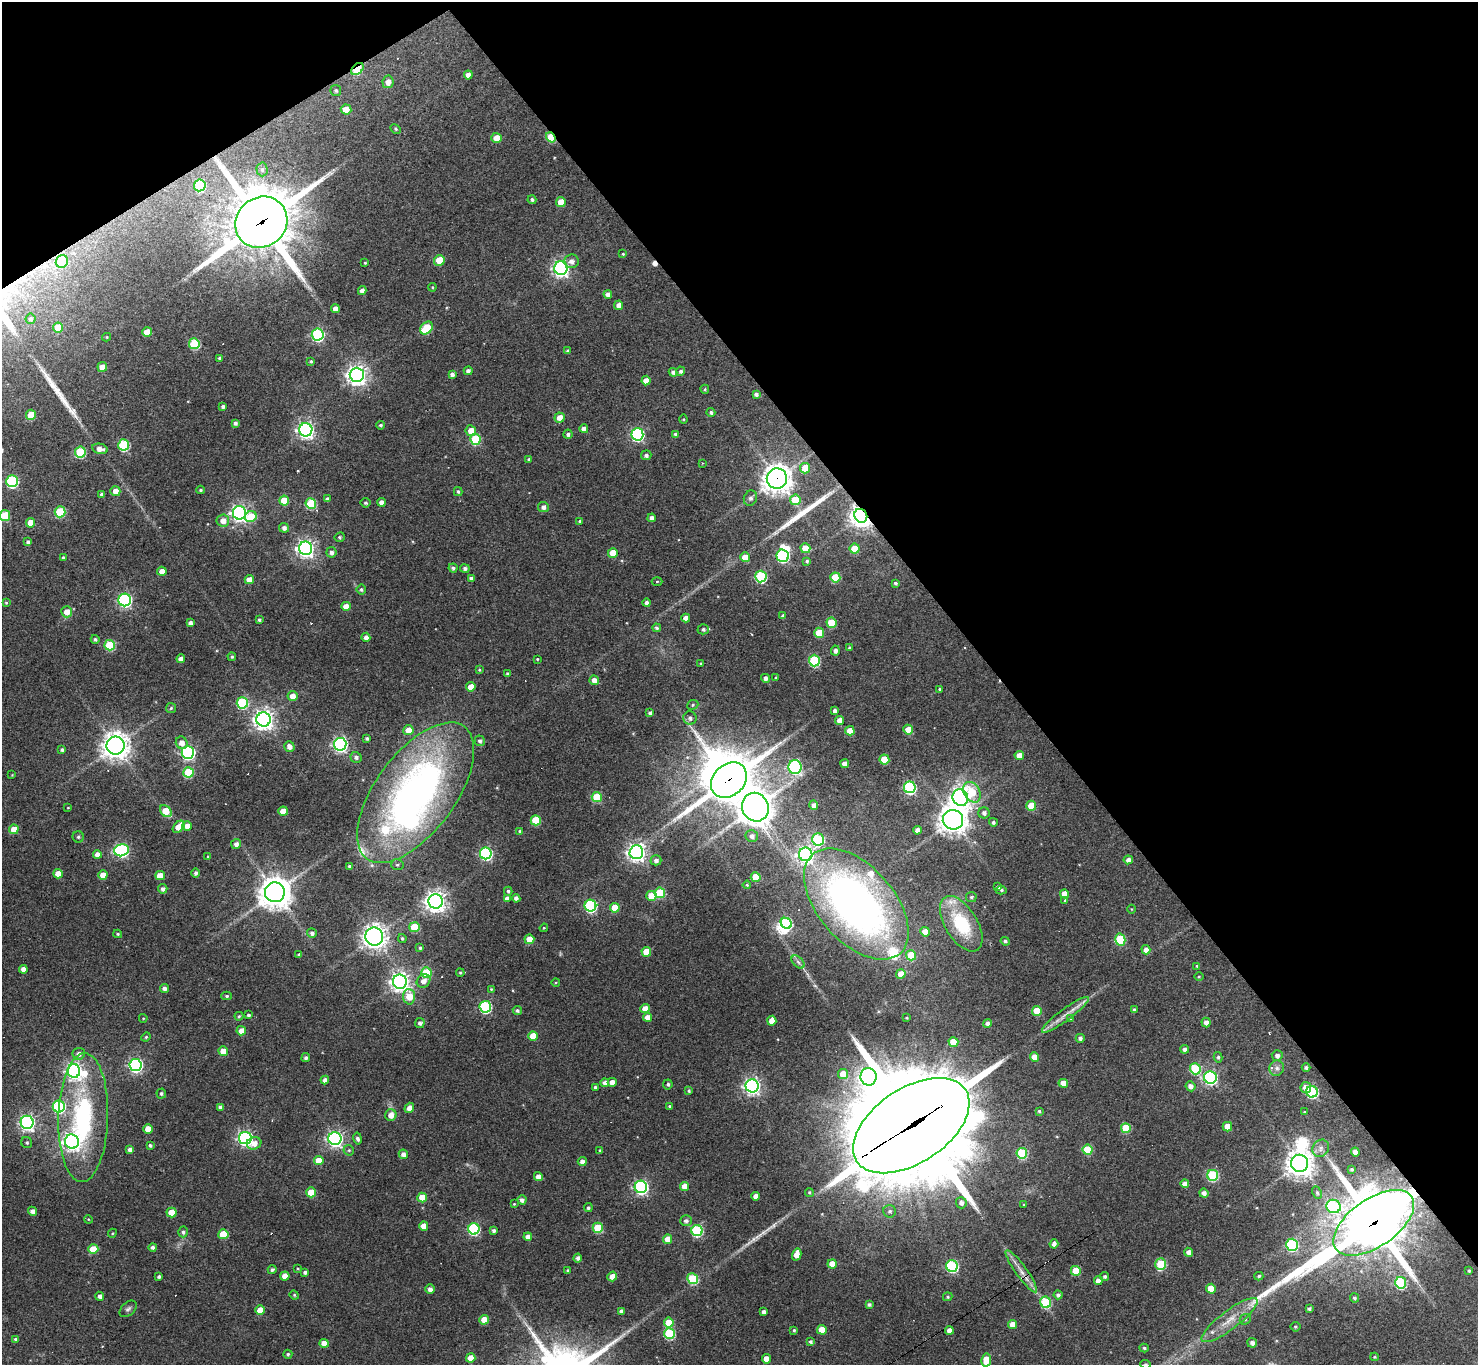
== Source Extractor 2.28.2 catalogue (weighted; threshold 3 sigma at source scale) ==
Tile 3 of 4 x 4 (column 3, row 1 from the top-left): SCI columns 2953-4428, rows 4244-5606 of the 5905 x 5899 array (HDU 1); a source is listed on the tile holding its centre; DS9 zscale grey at full resolution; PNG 1480 x 1367 px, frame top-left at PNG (2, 2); each listed source drawn as its Kron ellipse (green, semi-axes under 4 px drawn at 4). Shown black and unused: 36% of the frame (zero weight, under 3 of 4 exposures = <1% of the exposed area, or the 3 px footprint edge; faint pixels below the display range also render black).
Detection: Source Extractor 2.28.2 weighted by HDU 2 'WHT'; one run over the whole footprint, this tile lists its part. Background 0.123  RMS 0.0066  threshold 0.0298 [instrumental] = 3 sigma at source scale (4.5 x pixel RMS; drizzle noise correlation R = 1.50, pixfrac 1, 0.05/0.05 arcsec/px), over >= 5 px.
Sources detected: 452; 1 too faint to see at this stretch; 6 inside a brighter object's white glare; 6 cosmic-ray / hot-pixel residue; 3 long thin detections or spike segments (spike, bleed or trail) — neither listed nor drawn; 8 inside a brighter listed object's ellipse — not listed separately; the other 428 listed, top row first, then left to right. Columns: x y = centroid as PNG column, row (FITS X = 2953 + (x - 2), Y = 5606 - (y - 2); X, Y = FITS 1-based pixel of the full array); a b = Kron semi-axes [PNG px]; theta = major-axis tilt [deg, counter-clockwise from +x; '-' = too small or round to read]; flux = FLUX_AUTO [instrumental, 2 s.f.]
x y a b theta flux
357 69 7 5 42 37
468 75 4 4 - 4.1
388 82 6 5 - 4.6
336 90 5 5 - 1.3
346 109 5 5 - 7
396 129 5 4 - 0.91
551 137 5 4 - 19
497 138 5 5 - 9.6
262 169 7 5 -89 1.7
200 185 6 5 - 55
532 200 4 4 - 1.3
561 202 5 5 - 12
261 222 27 24 40 3900
623 254 4 3 - 0.83
439 260 5 5 - 15
62 261 6 6 - 26
571 261 7 7 - 3.5
365 263 3 3 - 0.75
561 268 7 6 - 230
432 287 4 4 - 0.65
362 291 4 4 - 3
608 294 4 4 - 3.5
619 305 4 4 - 4.4
335 309 4 4 - 4.9
31 319 5 5 - 1.7
58 328 5 5 - 15
426 328 7 5 47 31
147 332 5 5 - 7.6
318 335 6 6 - 90
107 337 4 4 - 0.7
194 344 5 5 - 43
568 351 3 3 - 1
219 358 4 4 - 1.2
311 361 3 3 - 1
102 367 5 4 - 7.1
468 371 4 4 - 2.2
681 371 4 4 - 1.6
673 372 4 4 - 2.1
452 374 4 4 - 2.1
357 375 7 7 - 410
646 381 5 4 - 5.6
705 389 4 3 - 0.77
756 394 4 4 - 1.9
223 407 4 3 - 1.7
711 412 4 4 - 1.5
31 415 5 5 - 18
560 418 5 5 - 5.8
683 419 4 4 - 0.66
235 423 4 3 - 1.7
380 425 4 4 - 1.1
584 429 4 4 - 4.2
306 430 6 6 - 270
471 431 5 5 - 8.1
568 434 4 4 - 1.7
637 434 6 6 - 110
676 434 4 4 - 1.6
475 439 5 5 - 37
124 445 5 5 - 54
100 449 8 5 -13 4.8
80 452 5 5 - 42
646 455 5 5 - 1.8
529 459 4 4 - 0.98
702 463 3 2 - 0.49
805 468 5 5 - 14
777 478 10 10 - 750
12 481 6 6 - 79
201 490 4 3 - 1
115 491 5 5 - 5.8
458 492 4 4 - 1.3
102 494 4 4 - 2.2
750 498 8 6 65 2.1
327 499 4 4 - 1.8
795 500 5 5 - 20
284 501 5 5 - 16
381 502 4 4 - 3.8
365 503 5 4 - 1.1
311 504 5 5 - 43
543 507 5 5 - 2.8
60 512 5 5 - 40
239 513 6 6 - 270
5 516 5 5 - 23
861 516 7 6 - 540
251 517 6 5 - 18
652 518 4 4 - 3.3
223 521 6 6 - 5.9
580 521 3 3 - 1.1
31 523 5 4 - 9.1
284 528 5 5 - 2.7
340 537 5 4 - 1.1
28 542 4 4 - 2
305 548 7 6 - 310
805 548 5 5 - 13
855 549 5 5 - 19
331 552 5 5 - 2.2
613 553 5 5 - 13
783 556 6 6 - 85
745 557 5 5 - 9
63 558 4 3 - 1.5
807 561 4 4 - 1.1
453 568 4 4 - 1.7
465 569 4 4 - 2
162 571 4 4 - 6
761 577 6 5 - 69
835 577 5 5 - 22
471 579 4 4 - 2.6
249 580 4 4 - 7.7
657 581 5 3 - 0.71
895 583 4 3 - 1.4
361 589 5 5 - 1.3
125 600 6 6 - 150
6 603 4 3 - 0.73
647 603 4 4 - 2.6
346 606 4 4 - 6.7
67 612 5 5 - 6.9
783 616 4 3 - 1.9
686 618 4 4 - 5
259 620 3 3 - 1.3
190 623 4 4 - 2.8
831 623 5 5 - 23
657 628 4 4 - 1.4
703 629 5 5 - 1.6
819 633 5 5 - 18
366 637 4 4 - 3.6
95 639 4 4 - 1.3
110 645 5 5 - 39
850 648 4 4 - 1.2
835 651 5 4 - 2.6
232 657 4 4 - 1.2
181 659 4 4 - 4.1
537 659 3 2 - 0.57
814 661 6 5 - 54
701 663 4 3 - 1.2
479 670 4 3 - 0.72
507 674 3 3 - 1.1
766 678 4 4 - 2.4
776 678 3 3 - 0.73
594 680 5 4 - 4.7
471 687 4 4 - 8
940 689 3 3 - 0.75
292 696 5 5 - 5.6
242 703 6 5 - 60
693 705 6 4 23 0.94
171 708 5 5 - 0.98
835 711 4 4 - 3.1
650 713 4 4 - 1.9
690 718 7 6 - 2.5
264 719 7 7 - 420
839 720 4 4 - 5.4
408 730 5 5 - 7.1
908 730 5 4 - 8.7
850 731 4 4 - 8.7
367 738 3 3 - 1.2
480 741 5 5 - 1.8
182 743 6 5 - 4.7
340 744 6 6 - 190
115 746 9 9 - 750
289 747 5 5 - 3.9
62 750 3 3 - 1.3
188 752 6 6 - 130
1019 755 4 4 - 5.5
356 757 5 5 - 2.1
884 760 5 5 - 22
845 764 4 4 - 4.4
795 767 7 6 - 93
189 772 5 5 - 36
12 775 3 3 - 0.41
729 780 20 15 43 2600
910 787 6 6 - 92
972 792 11 8 -61 17
416 793 82 39 54 330
597 797 5 5 - 29
960 798 8 7 - 360
814 805 4 4 - 2.9
1031 806 5 5 - 16
755 807 14 13 - 1100
68 808 4 3 - 0.48
166 811 7 5 -46 17
283 811 5 4 - 8.8
984 813 5 5 - 2.4
536 820 5 5 - 25
953 820 10 10 - 710
993 822 4 4 - 1.5
187 826 4 4 - 6.1
179 827 7 4 46 11
14 829 5 4 - 8.9
917 830 4 4 - 3.6
520 831 4 4 - 0.76
752 836 6 6 - 3
78 837 5 5 - 1.2
818 839 6 6 - 61
236 844 5 5 - 2.9
121 850 7 6 - 120
636 852 7 7 - 320
486 853 6 6 - 97
97 854 4 4 - 5.6
806 854 7 6 - 240
208 856 4 3 - 0.49
656 860 5 5 - 2.5
1128 860 4 4 - 3.4
397 865 6 5 - 1.3
350 866 4 3 - 1.9
195 873 4 4 - 1.7
58 874 4 4 - 8.1
103 875 4 4 - 7.4
160 875 5 4 - 8.3
756 877 5 5 - 20
747 885 4 4 - 0.86
998 887 4 4 - 2
163 889 5 4 - 2.1
1001 890 5 4 - 1.1
508 891 4 3 - 1.1
275 892 10 10 - 1200
660 893 5 5 - 36
1064 894 5 4 - 7.7
651 896 5 5 - 13
971 897 5 5 - 1.4
516 898 4 4 - 2.7
507 899 4 4 - 3.6
1065 900 3 3 - 0.73
436 901 7 7 - 460
856 904 66 38 -48 400
590 906 6 6 - 82
615 908 5 5 - 16
1132 909 4 3 - 0.48
786 923 6 5 - 64
961 924 31 16 -58 38
414 927 5 5 - 25
544 928 4 3 - 0.66
925 932 5 4 - 8.2
312 933 5 4 - 1.9
118 934 4 3 - 0.95
374 937 9 9 - 470
402 938 4 4 - 1.1
529 939 5 5 - 13
1120 940 6 5 - 42
1005 941 5 4 - 1.4
420 948 4 4 - 1.3
1146 950 4 4 - 3.7
646 952 5 5 - 15
299 954 4 3 - 1.3
911 955 5 5 - 21
798 962 8 4 -45 1.7
1197 966 4 3 - 1
23 969 4 4 - 4.1
426 973 5 5 - 35
460 973 4 3 - 0.77
901 974 4 4 - 9.4
1199 977 4 3 - 0.61
423 981 7 6 - 4.3
400 982 7 7 - 390
556 982 4 3 - 0.57
164 989 4 4 - 2.9
491 989 4 3 - 0.67
227 996 5 4 - 1.2
409 997 8 6 -87 12
485 1007 6 5 - 77
645 1009 4 4 - 7
1134 1010 4 3 - 1.6
517 1011 5 4 - 1.4
1037 1011 5 5 - 17
248 1015 4 4 - 1.5
1065 1015 29 6 37 7.4
239 1016 4 4 - 0.91
647 1017 4 4 - 5.1
143 1018 4 4 - 0.64
906 1018 3 2 - 0.7
1071 1018 4 3 - 0.68
772 1021 5 4 - 7.6
1206 1022 5 4 - 3.6
420 1023 5 5 - 2
987 1023 4 4 - 2.7
241 1031 5 4 - 6.1
533 1036 5 4 - 12
146 1037 5 4 - 0.83
1080 1038 4 4 - 1.9
953 1042 5 4 - 15
1185 1049 4 4 - 2.7
223 1051 5 4 - 9.3
79 1054 6 6 - 3.1
1277 1055 5 5 - 2.7
1034 1057 5 4 - 8.4
1218 1057 5 4 - 1.1
306 1058 4 4 - 1.9
136 1065 6 6 - 150
1277 1068 8 7 - 2.4
1306 1068 4 4 - 1.6
1195 1069 6 5 - 42
74 1071 7 6 - 220
843 1074 5 5 - 12
868 1077 9 8 - 240
1210 1077 6 6 - 140
325 1080 4 4 - 3.3
612 1082 4 4 - 5.2
605 1083 4 4 - 3.1
1063 1083 4 4 - 7.5
668 1084 5 5 - 1.4
752 1086 6 6 - 240
1190 1086 5 5 - 3.5
595 1087 4 3 - 1.4
1306 1088 5 5 - 7.2
689 1091 4 4 - 0.84
1312 1092 6 5 - 72
161 1093 5 5 - 1.2
59 1106 6 6 - 83
670 1106 4 3 - 0.85
221 1107 4 4 - 2.5
409 1108 5 4 - 4.6
1039 1111 4 4 - 0.94
1304 1112 3 3 - 0.59
391 1115 6 5 - 5.6
83 1118 64 25 88 95
27 1122 6 6 - 200
911 1126 65 37 33 18000
1227 1127 5 4 - 9.1
1126 1128 5 5 - 23
148 1129 5 4 - 8.9
245 1138 6 6 - 170
335 1139 6 6 - 220
358 1139 6 4 -78 2.1
72 1141 7 7 - 290
27 1143 6 5 - 1.2
254 1143 7 6 - 6.1
150 1145 4 3 - 1.3
1321 1148 9 8 - 3.1
130 1150 4 4 - 3
349 1150 5 5 - 1.1
600 1150 4 3 - 0.73
1087 1150 5 5 - 28
1355 1152 4 4 - 5.7
1022 1153 5 5 - 49
403 1154 5 4 - 2.9
319 1161 5 4 - 12
582 1162 4 4 - 3.3
1299 1163 8 8 - 710
1352 1169 4 3 - 1.2
1213 1175 5 5 - 59
538 1176 4 4 - 5.1
1185 1184 4 4 - 4.3
685 1186 4 4 - 8.2
641 1187 6 6 - 150
311 1192 5 5 - 16
809 1192 4 4 - 0.9
1204 1193 4 4 - 3.2
1317 1193 6 4 -63 1
756 1196 4 4 - 5
422 1197 5 5 - 13
522 1200 4 4 - 2.4
961 1203 5 5 - 2.8
514 1204 3 3 - 0.64
1024 1205 4 3 - 0.62
1334 1206 7 6 - 68
588 1208 4 4 - 1.4
32 1211 5 4 - 3.5
890 1211 6 6 - 1.8
172 1212 5 5 - 12
88 1219 4 3 - 0.64
686 1221 6 5 - 2.2
1374 1223 46 24 35 3300
424 1226 4 4 - 6.7
598 1228 5 5 - 28
474 1229 5 5 - 73
697 1230 5 5 - 71
494 1231 4 4 - 1.7
183 1232 5 5 - 1.6
112 1233 4 4 - 0.77
223 1234 5 5 - 25
528 1237 4 4 - 4.5
668 1239 4 4 - 8.8
1054 1244 5 4 - 2.5
1292 1245 6 6 - 71
153 1247 4 4 - 2
93 1249 5 5 - 14
1188 1252 4 4 - 3.4
797 1254 6 4 76 5.9
578 1258 4 4 - 2.1
832 1264 4 4 - 6.7
1161 1264 6 5 - 41
952 1266 6 5 - 85
298 1269 4 2 - 0.53
272 1270 4 4 - 1.6
568 1271 3 3 - 1.1
1021 1271 25 5 -54 6.9
1076 1271 5 5 - 21
1469 1271 3 3 - 0.96
305 1272 4 3 - 1.7
285 1276 4 4 - 6.7
612 1276 5 4 - 5.6
1259 1276 4 3 - 1
159 1277 3 3 - 1.4
1105 1277 5 4 - 1.5
693 1279 5 5 - 44
1098 1281 4 4 - 5.7
1401 1283 6 5 - 61
430 1289 5 4 - 2.7
1211 1289 5 4 - 13
294 1295 5 4 - 0.74
1058 1295 4 4 - 2
99 1296 4 4 - 2.6
948 1297 5 4 - 1
1354 1298 4 4 - 1.2
1046 1302 6 5 - 40
869 1305 4 3 - 1.6
128 1309 10 6 43 1.9
1309 1309 4 3 - 1.5
260 1310 5 4 - 11
621 1311 4 4 - 2
764 1312 4 4 - 2.6
1245 1319 6 5 - 1.2
484 1320 5 4 - 11
1230 1320 34 9 37 13
669 1323 5 5 - 15
1012 1324 4 4 - 6.4
1295 1327 5 5 - 0.98
794 1330 3 3 - 0.85
822 1330 5 4 - 12
949 1330 4 4 - 4.9
669 1334 5 5 - 54
15 1339 4 4 - 1.2
810 1342 4 3 - 1.4
324 1343 4 4 - 8.3
1252 1343 5 5 - 2.9
1144 1348 4 4 - 1.1
288 1354 4 4 - 1
1375 1357 4 4 - 0.82
471 1358 4 4 - 8.5
766 1359 4 4 - 7.2
986 1360 6 5 - 11
1146 1364 5 4 - 0.85
Overlapping masked pixels (flux is a lower limit): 10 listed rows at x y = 357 69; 551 137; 261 222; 777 478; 861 516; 729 780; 755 807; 911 1126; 1374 1223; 1021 1271
Isophote crosses this tile's border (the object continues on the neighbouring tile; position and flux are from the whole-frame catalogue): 2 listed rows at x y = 5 516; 1146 1364